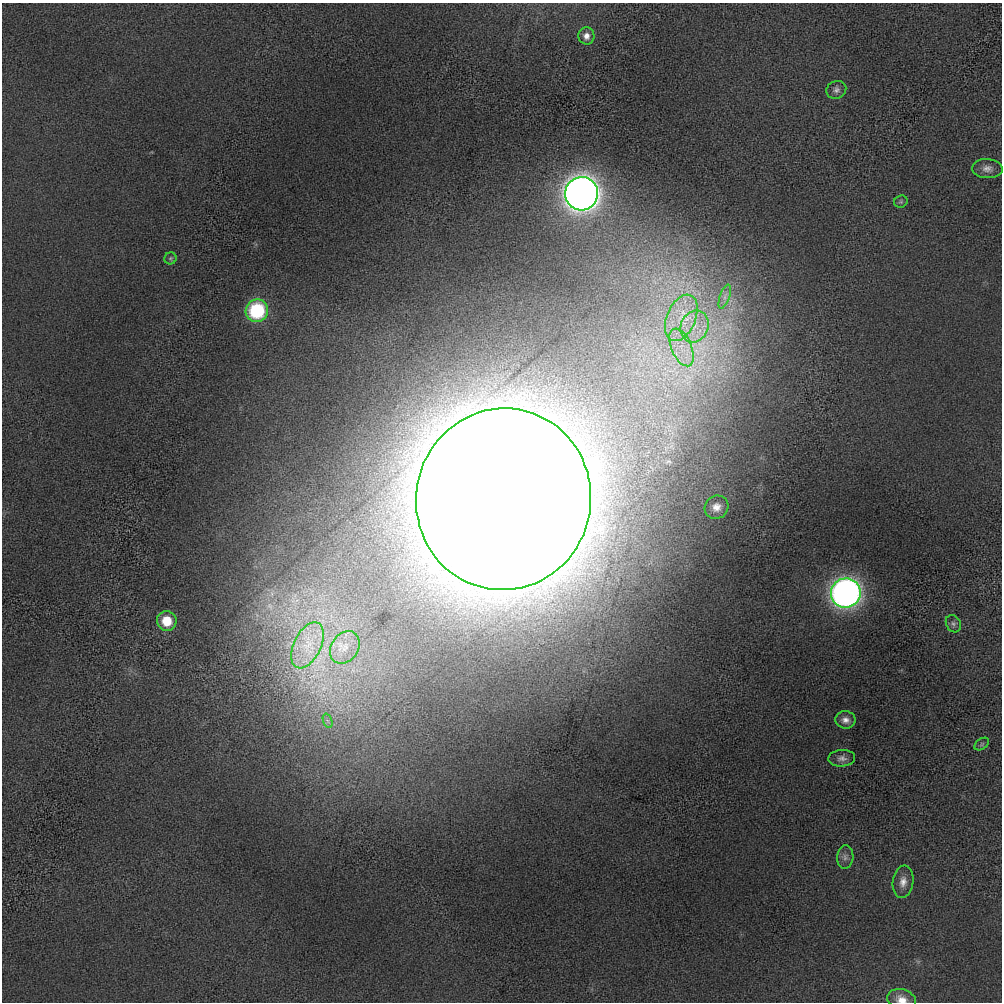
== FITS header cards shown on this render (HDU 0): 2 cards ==
NAXIS1  =                 1000 / length of data axis 1
NAXIS2  =                 1000 / length of data axis 2

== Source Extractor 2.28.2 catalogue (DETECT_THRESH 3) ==
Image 1000 x 1000 px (HDU 0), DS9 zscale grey, 1 PNG px = 1 image px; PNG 1004 x 1004 px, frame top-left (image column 1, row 1000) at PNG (2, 3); each listed source drawn as its Kron ellipse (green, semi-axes under 4 px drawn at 4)
Background -74.4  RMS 660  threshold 1980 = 3 sigma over >= 5 px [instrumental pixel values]
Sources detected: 25; all 25 listed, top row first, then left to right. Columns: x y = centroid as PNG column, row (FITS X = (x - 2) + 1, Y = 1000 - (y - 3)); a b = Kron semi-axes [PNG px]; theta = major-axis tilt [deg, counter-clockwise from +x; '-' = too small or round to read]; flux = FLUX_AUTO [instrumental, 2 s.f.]
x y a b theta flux
586 36 8 8 - 2.6e+05
836 90 10 9 - 2.0e+05
987 169 15 9 -3 3.3e+05
582 194 17 16 - 5.2e+07
901 202 7 6 - 8.0e+04
170 258 6 6 - 7.4e+04
725 296 12 5 71 2.2e+05
257 311 11 11 - 4.4e+06
681 318 24 14 67 1.6e+06
694 326 16 13 67 1.1e+06
682 347 20 10 -67 9.6e+05
504 499 91 87 80 6.8e+08
716 507 12 11 - 4.0e+05
846 593 15 14 - 3.0e+07
167 621 10 10 - 1.2e+06
953 624 9 7 -62 1.5e+05
307 645 25 13 64 1.3e+06
345 647 17 13 54 7.9e+05
845 720 10 8 -7 2.7e+05
328 721 7 4 -70 1.2e+05
982 744 8 5 36 8.0e+04
842 758 13 8 3 2.4e+05
845 857 12 8 85 2.3e+05
903 882 16 10 81 4.1e+05
901 999 14 10 -15 4.6e+05
At the frame edge (FLAGS 8, measured only in part): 1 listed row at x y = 901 999